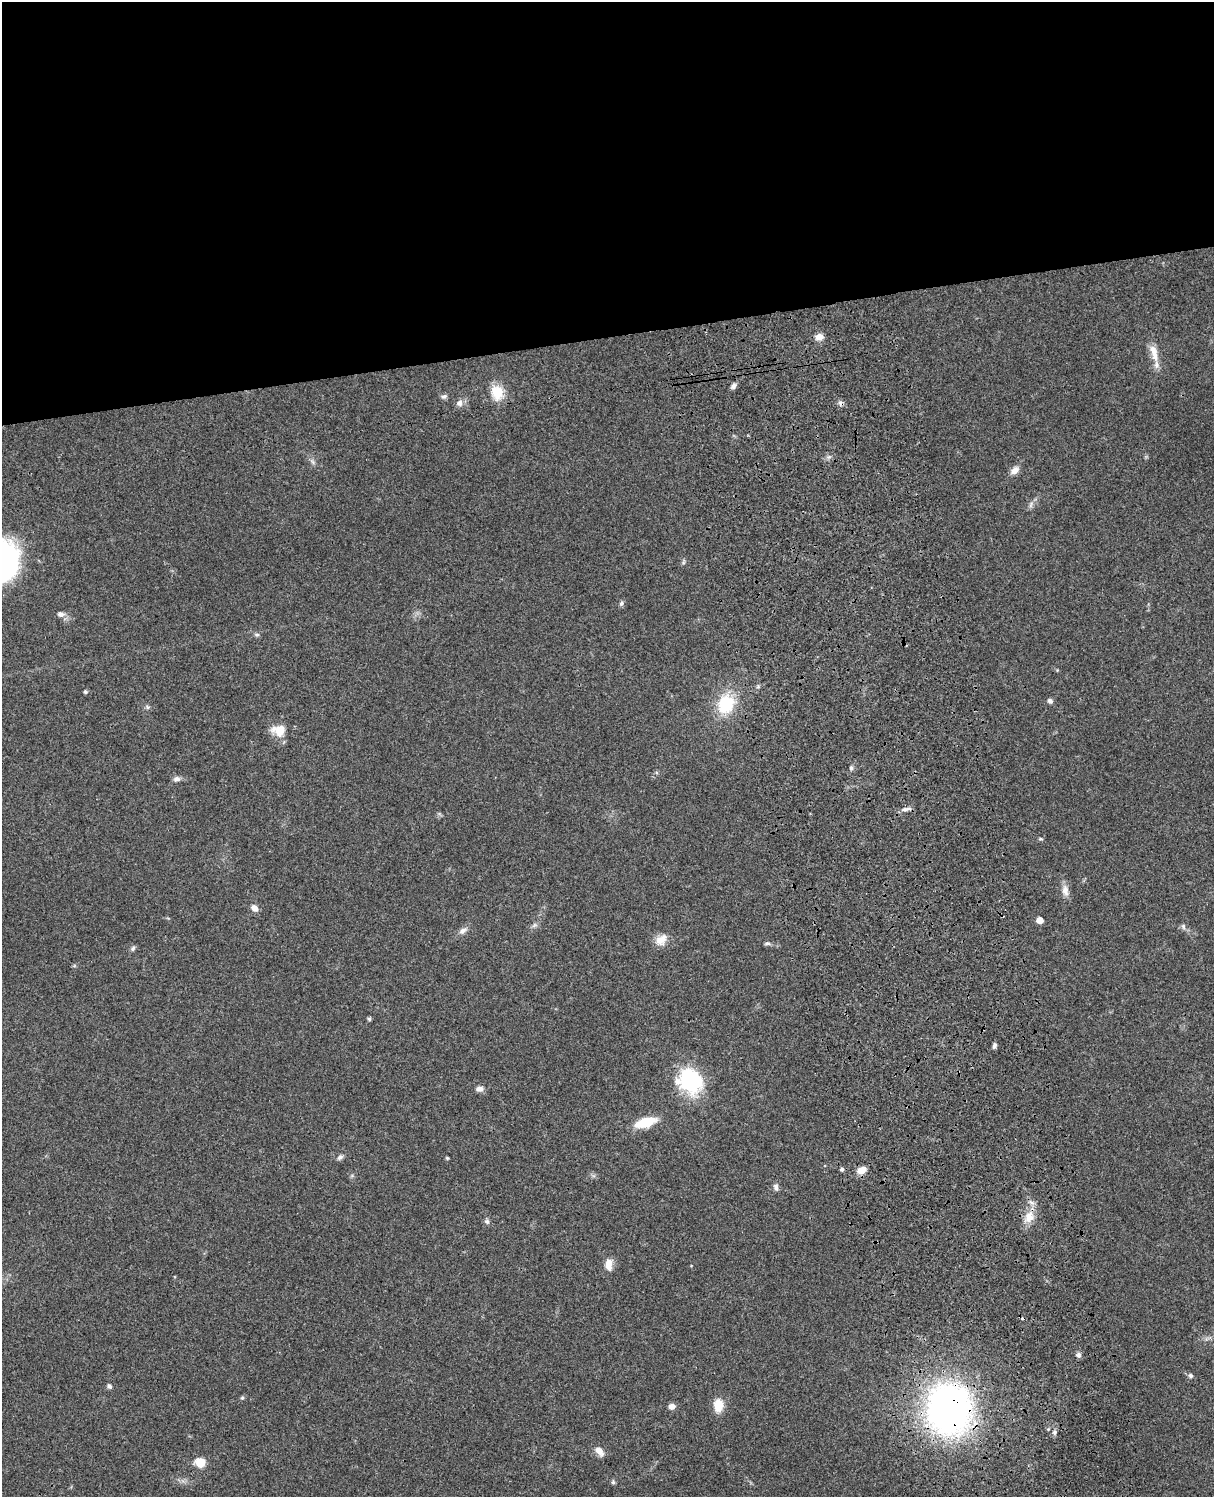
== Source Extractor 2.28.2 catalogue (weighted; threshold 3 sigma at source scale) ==
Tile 2 of 4 x 3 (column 2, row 1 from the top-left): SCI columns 1334-2545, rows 3269-4763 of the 5088 x 4927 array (HDU 1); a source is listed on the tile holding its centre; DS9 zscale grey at full resolution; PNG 1216 x 1499 px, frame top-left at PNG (2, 2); no overlay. Shown black and unused: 23% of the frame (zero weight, under 3 of 4 exposures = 6% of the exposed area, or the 3 px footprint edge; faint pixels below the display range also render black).
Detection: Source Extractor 2.28.2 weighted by HDU 2 'WHT'; one run over the whole footprint, this tile lists its part. Background 0.0806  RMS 0.0058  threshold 0.0262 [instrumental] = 3 sigma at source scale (4.5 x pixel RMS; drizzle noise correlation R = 1.50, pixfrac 1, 0.05/0.05 arcsec/px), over >= 5 px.
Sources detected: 58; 1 cosmic-ray / hot-pixel residue — not listed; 1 inside a brighter listed object's ellipse — not listed separately; the other 56 listed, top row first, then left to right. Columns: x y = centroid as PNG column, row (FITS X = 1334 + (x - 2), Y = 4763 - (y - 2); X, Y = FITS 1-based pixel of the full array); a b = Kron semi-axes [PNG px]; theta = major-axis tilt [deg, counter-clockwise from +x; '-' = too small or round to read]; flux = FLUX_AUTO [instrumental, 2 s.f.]
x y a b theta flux
819 337 8 7 - 4.9
1154 353 25 9 -75 7.5
733 386 9 6 50 1.8
497 393 20 15 -75 11
444 396 8 6 20 1.5
460 403 9 9 - 2.8
1015 470 13 8 37 3.5
1031 505 11 4 68 1.6
3 562 37 26 81 150
684 562 6 4 71 0.9
621 603 7 5 53 1.4
61 614 10 7 -6 2.4
257 635 8 5 -6 1.1
85 692 5 4 - 0.86
1050 701 7 6 - 1.7
726 704 21 17 67 27
147 707 7 5 -23 1.1
279 730 13 10 -10 11
851 768 5 5 - 0.98
176 779 9 7 9 2.3
905 809 11 6 18 2.3
1041 839 6 4 -10 0.75
1065 890 16 8 -82 4.2
254 908 9 7 -47 3.3
1040 920 5 5 - 6.8
534 925 8 4 53 1.3
1183 926 8 5 -74 1.4
463 931 12 7 33 2.8
661 940 16 12 43 6.4
767 943 8 5 10 1.2
133 948 8 6 58 1.3
74 966 6 4 18 0.68
369 1019 5 4 - 0.99
994 1046 7 4 77 1.6
690 1081 28 24 -46 46
480 1089 10 6 -3 2.6
645 1122 18 8 17 21
340 1157 9 6 32 1.5
447 1158 4 4 - 0.63
842 1169 4 4 - 1.3
861 1170 10 7 30 5.7
776 1187 9 6 -75 1.9
1029 1217 17 13 74 8.2
487 1221 7 6 - 1.4
609 1264 15 9 -90 5.3
1079 1355 7 6 - 1.6
1190 1376 7 6 - 1.3
109 1386 6 5 - 1.3
242 1398 5 5 - 0.81
718 1405 12 9 89 10
672 1406 7 6 - 3.2
949 1409 47 40 -85 230
1054 1432 7 6 - 1.5
599 1451 12 7 -45 4.5
200 1463 10 9 - 8.8
613 1482 6 6 - 0.99
Overlapping masked pixels (flux is a lower limit): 2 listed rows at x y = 1029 1217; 949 1409
Isophote crosses this tile's border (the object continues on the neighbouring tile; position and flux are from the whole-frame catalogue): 1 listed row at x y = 3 562